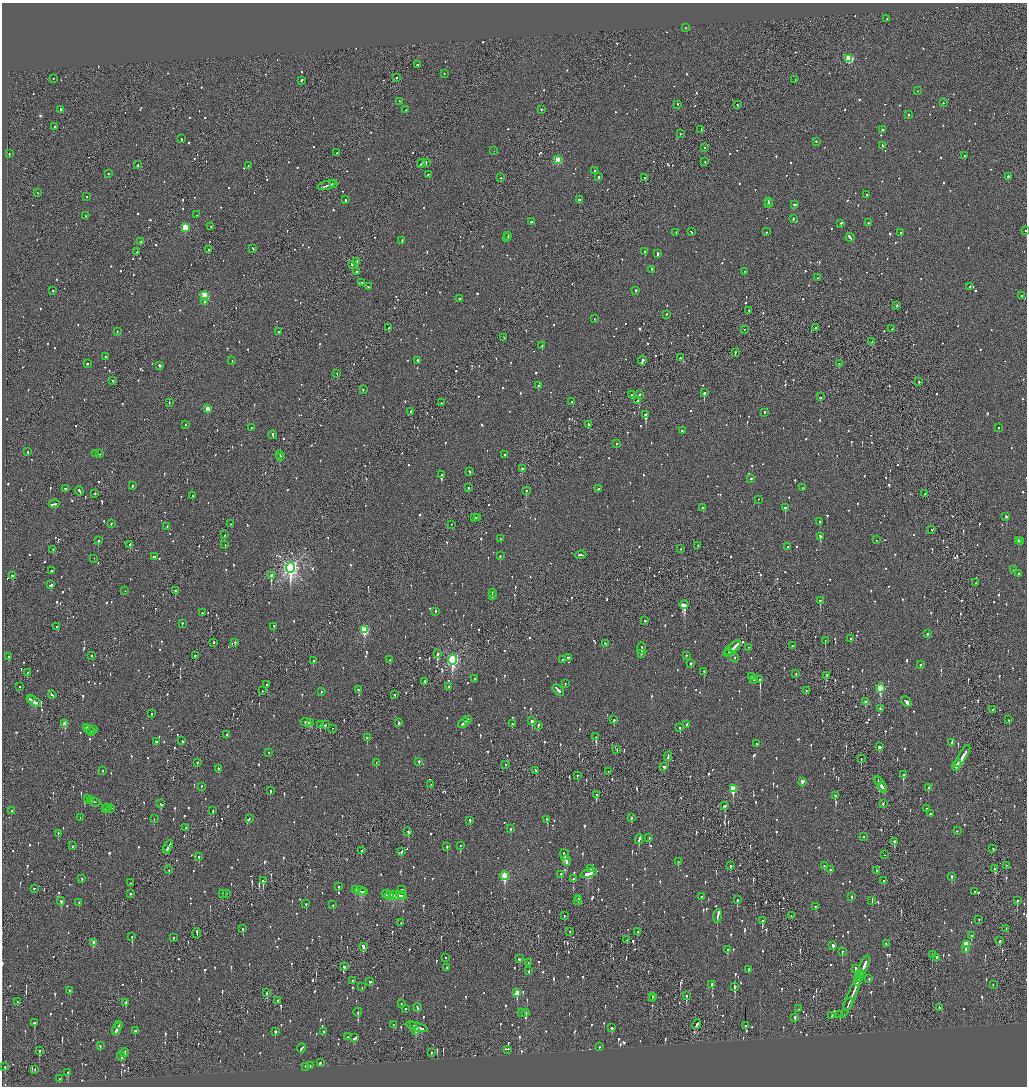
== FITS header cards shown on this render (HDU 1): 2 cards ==
NAXIS1  =                 2050
NAXIS2  =                 2168

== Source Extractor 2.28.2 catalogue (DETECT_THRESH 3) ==
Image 2050 x 2168 px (HDU 1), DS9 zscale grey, zoomed out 1/2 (1 PNG px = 2 x 2 image px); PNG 1029 x 1088 px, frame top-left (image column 2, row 2168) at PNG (2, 3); each listed source drawn as its Kron ellipse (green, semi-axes under 4 px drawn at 4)
Background -0.0916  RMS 0.098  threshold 0.293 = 3 sigma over >= 5 px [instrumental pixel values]
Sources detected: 1787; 109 cannot appear on this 1/2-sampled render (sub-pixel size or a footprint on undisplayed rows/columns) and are neither listed nor drawn; of the other 1678, the 500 brightest by FLUX_AUTO listed and drawn (1178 fainter detections omitted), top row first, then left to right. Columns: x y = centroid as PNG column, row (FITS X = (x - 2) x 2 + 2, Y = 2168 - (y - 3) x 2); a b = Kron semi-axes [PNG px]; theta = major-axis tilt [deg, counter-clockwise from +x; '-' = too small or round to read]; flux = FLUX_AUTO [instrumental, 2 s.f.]
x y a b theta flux
887 19 2 2 - 94
686 28 2 1 - 140
849 59 3 3 - 1200
417 65 2 1 - 360
444 74 2 1 - 180
396 78 2 2 - 440
53 79 2 2 - 94
795 80 3 2 - 74
301 81 3 2 - 270
917 91 2 1 - 140
399 102 2 2 - 140
943 103 2 2 - 100
677 105 2 2 - 72
737 105 2 2 - 96
61 110 2 2 - 280
406 110 2 2 - 95
541 110 2 2 - 91
908 116 2 2 - 140
55 127 2 1 - 82
701 130 2 1 - 120
882 130 2 2 - 96
680 134 2 2 - 78
181 139 2 2 - 95
816 142 2 2 - 140
882 146 3 2 - 370
704 148 2 2 - 170
494 151 2 1 - 180
337 153 2 1 - 260
9 154 2 2 - 81
965 156 2 2 - 110
558 160 3 3 - 630
705 162 2 2 - 77
426 163 4 1 - 110
421 164 4 2 - 160
138 165 3 2 - 79
248 166 2 2 - 75
595 171 2 2 - 130
109 174 2 2 - 83
428 175 3 2 - 71
598 177 2 2 - 110
1008 177 4 2 - 260
501 178 2 2 - 100
645 178 2 2 - 150
333 184 3 2 - 140
327 186 9 2 17 330
37 193 2 2 - 75
866 195 2 2 - 79
87 197 2 2 - 110
345 200 2 2 - 110
580 200 3 2 - 940
768 202 2 2 - 140
768 204 2 2 - 110
795 205 3 2 - 130
196 215 2 2 - 77
86 216 2 2 - 250
793 219 3 2 - 140
531 222 3 2 - 98
868 223 2 2 - 82
841 224 2 2 - 250
211 227 2 2 - 70
185 228 3 3 - 840
1025 231 2 2 - 98
691 232 3 2 - 110
766 232 2 2 - 100
676 233 3 2 - 160
901 233 2 2 - 450
508 236 3 2 - 100
507 238 2 2 - 100
850 238 4 2 - 220
402 241 4 2 - 110
141 242 2 2 - 130
253 249 3 2 - 130
209 250 2 2 - 300
137 252 2 2 - 110
645 252 2 2 - 410
657 254 3 2 - 610
357 262 3 2 - 310
352 265 3 2 - 130
652 270 3 2 - 180
356 272 2 2 - 630
745 272 2 1 - 130
818 278 2 1 - 91
362 283 2 2 - 81
368 287 2 2 - 77
970 287 3 2 - 280
53 291 2 2 - 110
636 291 2 2 - 180
205 296 3 3 - 1200
1022 296 2 2 - 84
459 299 2 2 - 77
204 302 2 2 - 120
897 306 2 2 - 220
749 311 2 2 - 100
666 315 2 2 - 76
595 319 2 2 - 87
388 328 4 1 - 300
816 328 2 2 - 200
892 329 2 2 - 79
744 330 2 1 - 90
117 332 2 2 - 96
279 332 3 2 - 89
504 338 2 1 - 150
872 342 2 2 - 200
542 346 2 2 - 180
735 353 2 2 - 140
105 357 2 2 - 270
680 358 2 2 - 180
232 361 2 2 - 70
417 361 2 2 - 220
642 361 5 2 - 450
87 364 2 2 - 73
839 364 2 2 - 180
159 366 2 2 - 220
337 374 2 2 - 280
113 381 2 2 - 71
919 382 2 2 - 88
539 386 2 2 - 130
363 390 2 2 - 82
704 393 2 2 - 910
632 395 2 1 - 460
639 395 2 1 - 1100
820 397 3 2 - 76
638 401 4 2 - 160
571 402 2 2 - 88
169 403 3 2 - 100
441 403 2 2 - 130
208 409 3 3 - 310
410 412 2 2 - 110
764 413 2 2 - 210
646 415 3 2 - 1100
185 425 2 2 - 75
588 425 2 2 - 270
251 428 2 2 - 83
999 428 2 2 - 150
682 431 2 2 - 110
273 435 4 2 - 160
616 444 2 2 - 160
28 452 2 2 - 84
95 454 2 2 - 290
100 454 2 1 - 91
280 455 2 1 - 110
505 455 2 2 - 140
281 457 2 2 - 100
522 469 2 2 - 260
469 472 2 2 - 100
442 475 2 2 - 490
751 479 2 2 - 170
133 486 2 2 - 180
469 488 2 2 - 110
803 488 2 2 - 110
66 489 2 2 - 190
598 489 2 2 - 160
79 491 5 2 - 240
526 491 2 2 - 330
95 494 2 2 - 100
925 494 2 2 - 70
193 496 2 2 - 150
758 500 2 1 - 170
54 504 5 2 - 130
703 508 2 2 - 99
785 508 2 2 - 540
1006 517 2 2 - 150
475 518 3 2 - 210
478 518 2 2 - 110
820 522 2 2 - 85
111 524 2 2 - 110
231 524 2 1 - 170
451 525 2 1 - 120
167 527 3 2 - 220
932 530 2 2 - 89
225 535 2 2 - 82
820 537 3 2 - 140
500 539 3 2 - 110
876 540 2 2 - 78
98 541 2 2 - 170
1018 541 2 2 - 250
1020 542 3 2 - 77
130 545 2 2 - 220
225 545 3 2 - 85
698 546 2 1 - 82
787 547 2 2 - 140
681 549 2 1 - 72
53 550 2 1 - 110
581 555 5 2 - 300
500 556 3 2 - 120
154 557 3 2 - 200
94 559 2 1 - 73
290 568 5 4 - 8400
1014 570 2 1 - 120
51 571 2 2 - 150
1018 574 2 2 - 72
12 576 3 2 - 140
271 576 3 2 - 630
975 583 2 2 - 89
51 585 3 2 - 330
125 591 2 2 - 81
175 591 2 2 - 87
492 593 2 1 - 120
492 596 3 2 - 210
820 601 2 2 - 180
684 605 4 3 - 1700
436 612 2 1 - 480
202 613 2 2 - 79
645 621 2 2 - 160
182 624 3 2 - 90
56 627 3 2 - 110
274 627 2 2 - 130
364 630 4 3 - 1300
927 634 2 2 - 200
850 639 2 2 - 100
825 641 2 1 - 130
214 643 2 2 - 95
235 643 3 2 - 290
605 644 3 2 - 72
792 646 2 2 - 140
734 647 7 2 43 560
748 648 2 1 - 110
641 649 6 2 87 480
732 649 11 2 42 330
729 652 4 2 - 150
437 654 3 2 - 300
641 654 3 2 - 200
92 656 2 2 - 270
195 656 2 2 - 160
686 656 2 2 - 100
8 657 2 2 - 130
568 658 2 2 - 150
734 658 2 2 - 85
390 660 2 2 - 210
453 660 5 3 - 3800
562 660 2 2 - 94
313 661 2 2 - 450
691 664 2 2 - 95
920 665 2 2 - 230
704 672 2 2 - 240
27 673 2 2 - 71
796 674 2 2 - 70
826 676 2 2 - 89
751 677 3 2 - 98
474 679 2 2 - 69
754 680 3 2 - 130
760 680 3 2 - 2100
424 682 3 2 - 110
565 684 2 2 - 120
267 685 2 2 - 95
19 687 2 1 - 110
449 687 2 2 - 160
880 689 4 3 - 980
359 690 3 2 - 120
558 690 6 2 -46 420
262 691 2 1 - 75
806 691 2 2 - 97
321 692 2 2 - 120
52 695 4 2 - 200
395 695 2 2 - 100
30 699 2 2 - 96
34 702 8 2 -33 290
866 702 3 2 - 130
906 702 6 2 -44 350
880 709 3 2 - 120
992 710 2 2 - 130
152 714 2 2 - 71
468 720 3 2 - 300
614 720 2 2 - 180
1009 720 2 2 - 180
532 721 3 2 - 410
306 723 5 2 - 160
311 723 4 2 - 180
399 723 3 2 - 83
65 724 3 2 - 340
463 724 6 2 43 310
512 724 2 2 - 84
320 725 2 1 - 230
325 725 2 2 - 140
687 725 3 2 - 78
538 726 3 2 - 100
87 728 2 1 - 110
680 728 3 2 - 190
333 729 2 1 - 80
89 730 5 2 - 290
93 730 2 2 - 370
92 732 2 2 - 160
226 735 3 2 - 110
596 737 3 2 - 290
367 738 2 2 - 160
182 741 3 2 - 88
156 742 2 2 - 310
952 743 4 2 - 210
756 744 2 2 - 110
879 747 3 3 - 190
617 750 2 1 - 79
269 753 2 2 - 280
962 756 13 2 58 690
668 757 5 2 - 210
861 759 3 1 - 140
419 762 2 2 - 91
197 763 2 2 - 210
376 763 2 2 - 74
506 765 2 1 - 170
957 765 6 2 58 310
664 767 3 2 - 95
219 769 3 2 - 81
103 771 2 2 - 200
536 771 3 2 - 92
608 772 2 2 - 81
903 775 3 2 - 910
577 776 2 2 - 74
878 781 3 1 - 130
802 782 3 2 - 150
880 784 8 2 -56 310
431 785 2 1 - 84
201 787 2 2 - 73
883 788 5 2 - 350
928 788 2 2 - 90
733 789 4 3 - 770
270 791 2 1 - 440
596 795 2 2 - 230
835 796 3 2 - 130
87 799 2 2 - 150
90 801 3 2 - 240
95 802 6 2 -23 180
161 804 3 2 - 180
883 804 3 2 - 110
725 806 2 2 - 110
108 808 4 2 - 150
106 809 4 2 - 97
110 809 2 2 - 110
926 809 2 2 - 74
11 811 2 2 - 75
213 811 2 2 - 93
930 814 3 2 - 140
80 818 2 2 - 86
631 818 2 2 - 130
154 819 2 2 - 70
249 819 3 2 - 87
547 820 3 2 - 290
470 821 3 2 - 120
186 828 2 2 - 240
510 829 3 2 - 140
957 831 2 2 - 82
408 832 3 2 - 340
58 834 2 2 - 98
864 837 2 2 - 79
649 838 3 2 - 210
639 840 5 2 - 310
894 842 3 2 - 270
72 846 2 2 - 220
461 846 2 2 - 110
168 847 7 2 64 440
447 847 3 2 - 180
993 849 3 2 - 82
167 850 3 2 - 240
361 851 2 2 - 150
402 852 4 2 - 120
564 855 5 2 - 490
884 855 2 1 - 270
199 857 2 2 - 85
566 861 5 2 - 270
678 862 2 2 - 130
731 866 3 2 - 260
824 866 2 2 - 84
1006 866 2 1 - 78
591 869 2 2 - 90
995 869 3 2 - 270
169 870 2 2 - 73
830 870 2 2 - 170
877 871 2 2 - 140
589 874 8 3 19 400
561 875 3 2 - 140
505 876 4 3 - 1100
951 877 2 2 - 130
82 879 2 2 - 78
573 879 3 2 - 140
263 881 3 2 - 210
884 881 2 2 - 120
130 883 2 2 - 92
339 887 2 2 - 210
34 889 2 2 - 93
355 890 4 2 - 200
401 890 2 2 - 240
361 891 6 3 -20 370
364 892 2 1 - 78
974 892 3 2 - 130
130 894 2 2 - 71
223 894 2 2 - 250
227 894 2 1 - 81
386 894 4 2 - 160
392 895 3 1 - 150
389 896 4 3 - 310
397 896 7 2 -1 340
402 896 5 3 - 220
701 897 2 2 - 100
851 897 2 2 - 220
579 899 2 2 - 74
737 900 3 2 - 220
578 901 3 2 - 100
872 901 2 2 - 75
1017 901 2 2 - 410
61 902 4 2 - 310
79 903 2 2 - 79
306 904 2 2 - 110
333 905 2 2 - 78
815 907 2 2 - 97
564 916 2 2 - 72
717 916 7 2 79 490
791 916 2 1 - 92
979 920 2 1 - 120
762 921 3 2 - 260
401 923 2 2 - 76
243 929 2 2 - 160
1006 929 2 2 - 190
570 932 2 1 - 120
638 932 2 2 - 76
197 934 5 1 - 220
972 936 2 2 - 220
132 937 2 2 - 230
173 938 2 2 - 120
627 940 2 2 - 84
1000 941 2 2 - 75
93 943 3 2 - 170
886 944 2 2 - 94
966 945 3 3 - 830
833 946 3 2 - 85
363 947 3 2 - 360
727 950 4 2 - 120
965 950 3 2 - 100
842 952 2 1 - 140
932 955 2 1 - 380
445 958 2 2 - 110
936 958 2 2 - 150
519 959 3 2 - 130
528 963 2 2 - 78
864 966 11 2 68 550
344 967 2 2 - 130
446 968 2 2 - 90
855 969 3 2 - 330
749 970 3 2 - 95
529 971 2 2 - 73
861 974 4 2 - 260
859 977 5 2 - 440
869 979 2 2 - 69
353 981 2 2 - 110
370 982 3 2 - 210
857 982 3 2 - 180
712 985 3 2 - 470
993 985 2 2 - 78
362 987 2 2 - 76
735 987 3 2 - 400
70 991 3 2 - 110
267 993 3 2 - 170
517 993 4 3 - 360
686 996 3 2 - 230
652 997 2 2 - 84
851 997 23 2 67 1000
652 999 2 1 - 81
278 1001 2 2 - 200
17 1002 3 1 - 98
126 1003 3 2 - 94
402 1004 2 2 - 210
848 1004 7 2 67 300
417 1008 4 2 - 120
939 1008 2 2 - 84
405 1009 2 2 - 82
799 1009 2 2 - 74
358 1013 4 2 - 360
521 1013 2 1 - 89
525 1013 3 2 - 110
840 1015 3 2 - 79
832 1016 3 2 - 97
795 1018 3 2 - 220
34 1023 3 2 - 200
119 1025 4 2 - 140
393 1025 2 2 - 75
697 1025 5 2 - 290
414 1026 3 2 - 110
746 1026 3 2 - 110
417 1027 11 2 -17 360
611 1028 2 2 - 170
117 1029 7 2 63 280
135 1031 2 2 - 140
416 1031 4 3 - 190
275 1032 3 2 - 120
324 1032 2 2 - 71
348 1037 2 2 - 69
355 1038 4 2 - 130
100 1046 2 2 - 98
599 1047 2 2 - 200
301 1048 4 2 - 200
508 1050 2 2 - 120
39 1051 3 2 - 250
124 1053 4 2 - 170
431 1053 2 2 - 130
121 1057 4 2 - 200
320 1063 3 2 - 97
310 1066 2 1 - 85
5 1067 4 1 - 150
305 1067 2 1 - 200
35 1069 2 1 - 110
68 1073 3 2 - 140
59 1079 2 2 - 69
At the frame edge (FLAGS 8, measured only in part): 1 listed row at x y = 1025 231
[1178 fainter detections neither listed nor drawn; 109 sub-pixel or undisplayed-footprint detections neither listed nor drawn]